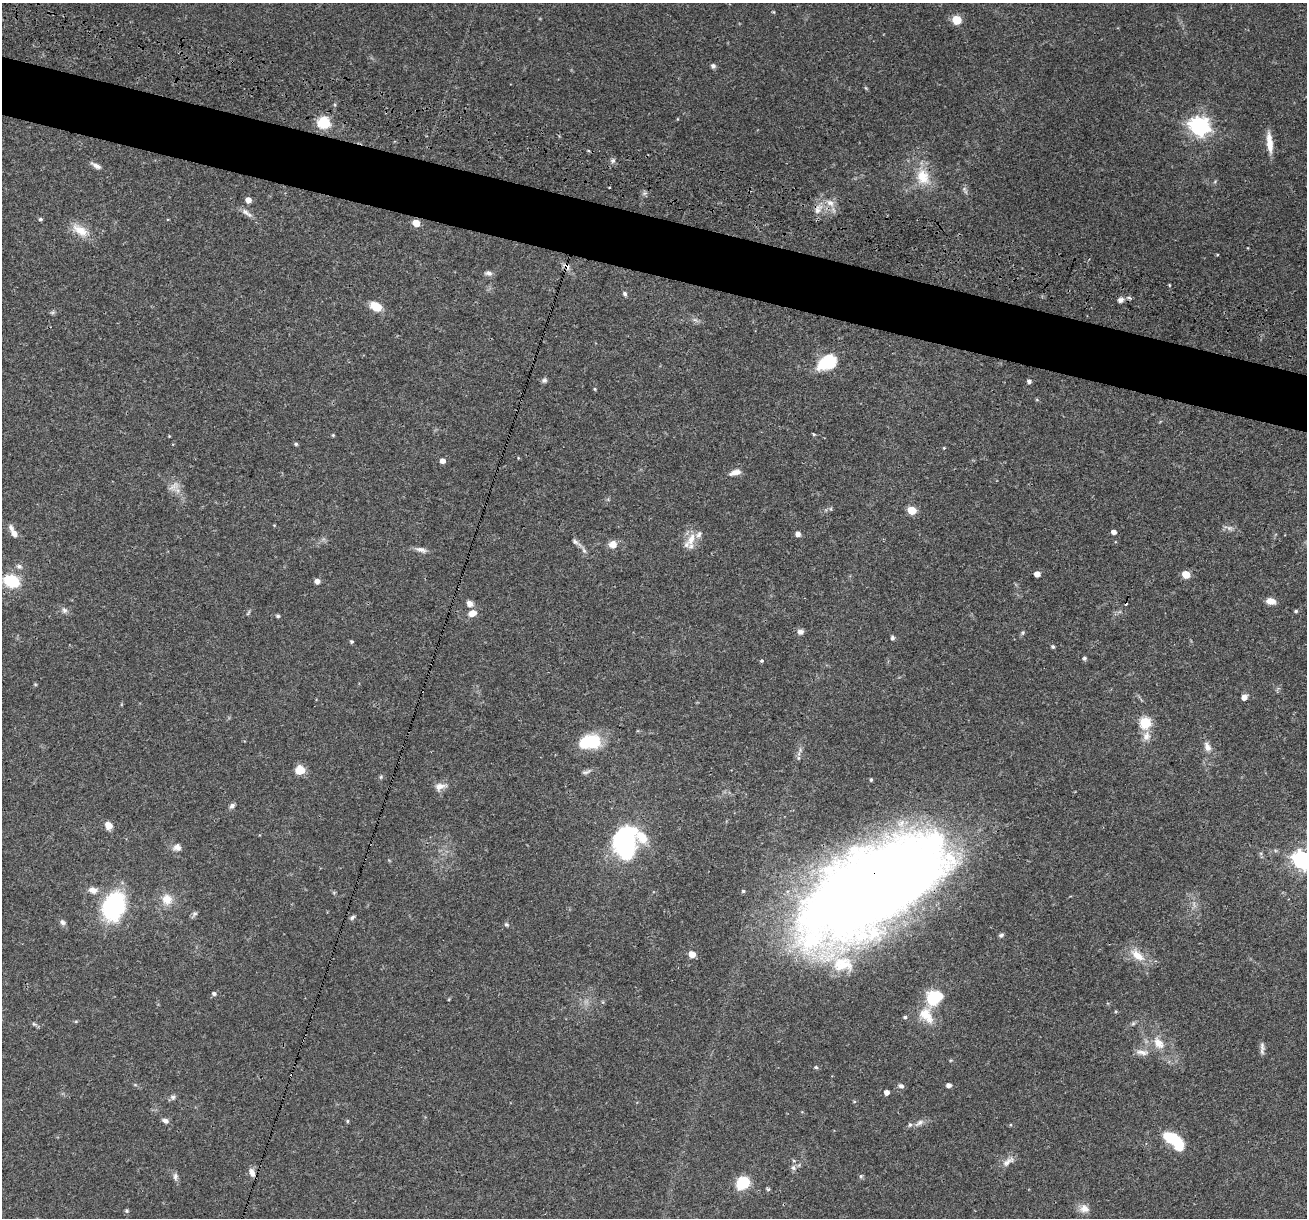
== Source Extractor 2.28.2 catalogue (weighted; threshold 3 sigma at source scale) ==
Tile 11 of 4 x 4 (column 3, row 3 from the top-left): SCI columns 2612-3916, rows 1468-2683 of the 5240 x 5301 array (HDU 1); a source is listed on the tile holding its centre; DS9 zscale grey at full resolution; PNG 1309 x 1220 px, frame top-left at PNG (2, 3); no overlay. Shown black and unused: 5% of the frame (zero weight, under 3 of 4 exposures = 3% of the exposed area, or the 3 px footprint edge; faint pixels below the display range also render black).
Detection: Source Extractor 2.28.2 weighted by HDU 2 'WHT'; one run over the whole footprint, this tile lists its part. Background 0.0564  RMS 0.0032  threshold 0.0146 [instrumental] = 3 sigma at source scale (4.5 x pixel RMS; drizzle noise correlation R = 1.50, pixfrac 1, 0.05/0.05 arcsec/px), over >= 5 px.
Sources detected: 136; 1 too faint to see at this stretch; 2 inside a brighter object's white glare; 1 cosmic-ray / hot-pixel residue — not listed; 6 inside a brighter listed object's ellipse — not listed separately; the other 126 listed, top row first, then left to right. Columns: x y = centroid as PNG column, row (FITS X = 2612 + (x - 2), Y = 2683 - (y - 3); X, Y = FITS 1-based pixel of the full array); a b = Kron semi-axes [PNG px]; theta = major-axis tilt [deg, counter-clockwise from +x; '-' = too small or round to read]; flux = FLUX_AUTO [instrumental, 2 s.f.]
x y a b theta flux
774 12 5 3 - 0.31
957 20 5 5 - 13
713 66 5 5 - 1.1
866 88 6 4 -46 0.38
677 119 4 3 - 0.23
324 123 6 6 - 39
1199 126 8 7 - 160
1269 143 25 7 -84 4.3
613 160 8 5 63 0.79
96 166 13 5 -30 1.6
923 177 24 18 -75 8.4
609 188 3 2 - 0.43
248 200 5 5 - 2.3
830 203 12 8 -28 2.4
818 209 14 9 65 2.8
247 213 18 6 -37 1.8
40 219 4 4 - 0.57
416 223 5 5 - 6
80 230 26 12 -35 5.3
566 266 13 7 -47 1.7
488 273 9 6 -6 1.2
1169 285 5 3 - 0.29
625 294 6 5 - 0.68
1129 298 6 4 -3 0.6
1120 300 8 7 - 1.3
376 306 15 10 -28 4.4
52 312 7 4 0 0.54
826 363 17 12 32 17
544 380 8 6 14 0.8
1029 381 5 4 - 0.97
595 389 4 4 - 0.33
1037 400 5 3 - 0.34
814 434 5 3 - 0.34
333 435 4 4 - 0.33
169 436 3 3 - 0.24
296 444 5 4 - 0.48
944 448 4 4 - 0.27
443 461 5 5 - 2
735 472 15 6 15 2.1
174 486 17 9 42 2.6
912 510 5 5 - 10
1230 528 9 6 -14 1.2
1114 532 4 4 - 1.6
14 533 9 6 -47 1.9
798 534 5 5 - 1.6
691 539 20 10 67 4.4
575 541 9 7 -44 1
613 544 10 9 - 2.7
421 550 16 6 -14 1.6
584 550 10 5 -65 1.1
19 566 8 6 -19 0.93
1037 574 5 4 - 2.6
1186 574 5 5 - 7.5
11 581 15 11 -20 13
317 581 5 5 - 2
1271 601 9 6 -8 3.2
470 603 8 7 - 1.7
64 610 7 7 - 1.1
1296 611 4 4 - 0.47
248 613 9 3 60 0.46
472 613 10 7 23 2.6
278 616 5 4 - 0.59
801 632 8 7 - 1.3
1023 633 6 5 - 0.55
892 638 6 5 - 0.64
352 642 4 4 - 0.52
1053 647 4 4 - 0.57
1084 658 5 5 - 0.61
761 661 3 3 - 0.82
1244 697 5 5 - 2.2
1145 723 6 6 - 25
1146 736 13 10 71 2.6
590 742 21 13 6 17
1207 747 14 9 -65 2.2
798 758 6 4 -90 0.47
300 770 8 8 - 5.8
586 772 13 5 16 0.98
381 777 6 4 89 0.41
871 780 4 3 - 0.46
440 786 15 9 13 2.3
232 806 8 6 50 0.93
108 825 7 6 - 3.6
626 845 25 21 80 39
177 847 11 10 - 1.8
1302 860 8 7 - 150
873 888 143 61 32 580
93 890 12 8 -6 2.3
743 891 5 4 - 0.5
167 899 14 13 - 4.4
114 906 23 16 69 43
194 913 7 6 - 0.79
352 918 7 5 40 0.7
63 922 8 7 - 0.98
506 924 6 5 - 0.55
1001 935 7 5 28 0.62
692 954 5 5 - 4.2
1137 955 24 11 -41 5.3
214 994 6 5 - 0.79
934 997 16 14 35 14
926 1015 24 16 -55 7.3
905 1017 5 4 - 0.62
76 1021 6 4 19 0.35
1133 1023 6 5 - 0.5
34 1024 9 5 -27 0.68
1158 1043 18 12 -53 4.6
1262 1048 17 5 90 1.3
1142 1052 19 7 -8 2.2
816 1067 5 4 - 0.48
949 1085 4 4 - 1.6
901 1086 8 5 -22 0.89
887 1092 4 4 - 1.7
173 1097 8 7 - 0.9
165 1121 9 6 -23 1.2
347 1121 5 4 - 0.4
919 1123 15 6 32 1.6
1173 1139 19 9 -30 16
794 1161 5 3 - 0.39
1008 1162 19 8 34 2.3
793 1168 7 7 - 1
252 1172 11 7 -73 1.9
861 1176 5 5 - 0.5
175 1177 11 6 -87 1.1
743 1183 11 9 40 12
768 1189 5 4 - 0.54
1084 1209 14 11 -9 2.5
127 1211 6 5 - 0.47
Overlapping masked pixels (flux is a lower limit): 2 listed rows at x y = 566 266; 873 888
Isophote crosses this tile's border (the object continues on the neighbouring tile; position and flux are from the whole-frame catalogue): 1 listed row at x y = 1302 860